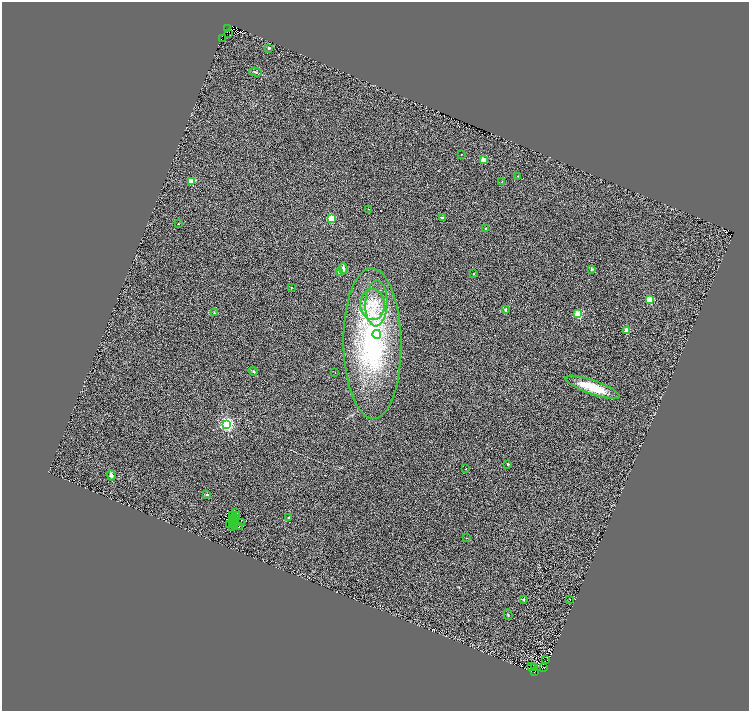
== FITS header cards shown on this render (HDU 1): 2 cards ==
NAXIS1  =                 1493
NAXIS2  =                 1418

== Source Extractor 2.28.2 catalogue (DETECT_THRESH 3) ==
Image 1493 x 1418 px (HDU 1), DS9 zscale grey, zoomed out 1/2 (1 PNG px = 2 x 2 image px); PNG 751 x 713 px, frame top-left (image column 1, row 1418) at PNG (2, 2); each listed source drawn as its Kron ellipse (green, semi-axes under 4 px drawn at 4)
Background 0.347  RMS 0.32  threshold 0.959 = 3 sigma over >= 5 px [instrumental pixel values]
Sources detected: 95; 37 cannot appear on this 1/2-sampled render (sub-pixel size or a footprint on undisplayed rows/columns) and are neither listed nor drawn; the other 58 listed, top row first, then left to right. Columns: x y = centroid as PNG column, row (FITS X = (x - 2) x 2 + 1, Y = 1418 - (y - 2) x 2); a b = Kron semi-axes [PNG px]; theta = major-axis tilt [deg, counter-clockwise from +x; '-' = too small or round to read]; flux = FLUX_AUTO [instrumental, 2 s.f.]
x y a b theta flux
227 29 2 1 - 1100
229 34 2 1 - 280
222 39 3 1 - 2400
269 48 2 2 - 240
255 72 6 3 -14 98
461 154 2 2 - 18
483 160 2 2 - 1500
518 176 2 2 - 26
191 181 3 2 - 2400
502 182 4 3 - 51
368 209 2 1 - 33
442 217 2 2 - 230
331 218 3 3 - 3500
178 223 3 2 - 34
486 228 2 2 - 210
343 268 6 3 -82 220
591 269 3 3 - 67
339 273 4 3 - 120
474 273 2 2 - 75
291 287 2 2 - 73
649 300 3 3 - 2800
372 304 15 12 -86 1400
376 304 23 11 87 1500
505 310 4 3 - 74
214 313 3 3 - 58
578 314 3 3 - 4700
627 330 2 2 - 1200
377 335 4 4 - 1100
372 343 75 29 -89 11000
253 371 4 3 - 58
335 372 2 1 - 17
593 387 28 7 -19 1700
227 424 3 3 - 20000
507 464 2 2 - 150
466 469 3 2 - 25
111 475 5 3 - 220
207 494 2 2 - 310
235 512 2 1 - 23
232 515 2 1 - 21
236 516 4 2 - 32
234 518 3 2 - 50
288 518 2 2 - 150
232 520 3 1 - 26
233 522 2 1 - 18
241 523 2 2 - 36
230 525 3 2 - 7.9
234 526 2 1 - 11
232 527 3 1 - 1.2
239 527 3 1 - 23
466 538 2 1 - 32
523 599 2 2 - 120
570 599 2 1 - 170
508 615 6 2 -78 67
545 660 2 1 - 15
531 667 2 2 - 38
543 667 2 1 - 20
534 668 3 1 - 11
535 671 2 1 - 33
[37 sub-pixel or undisplayed-footprint detections neither listed nor drawn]